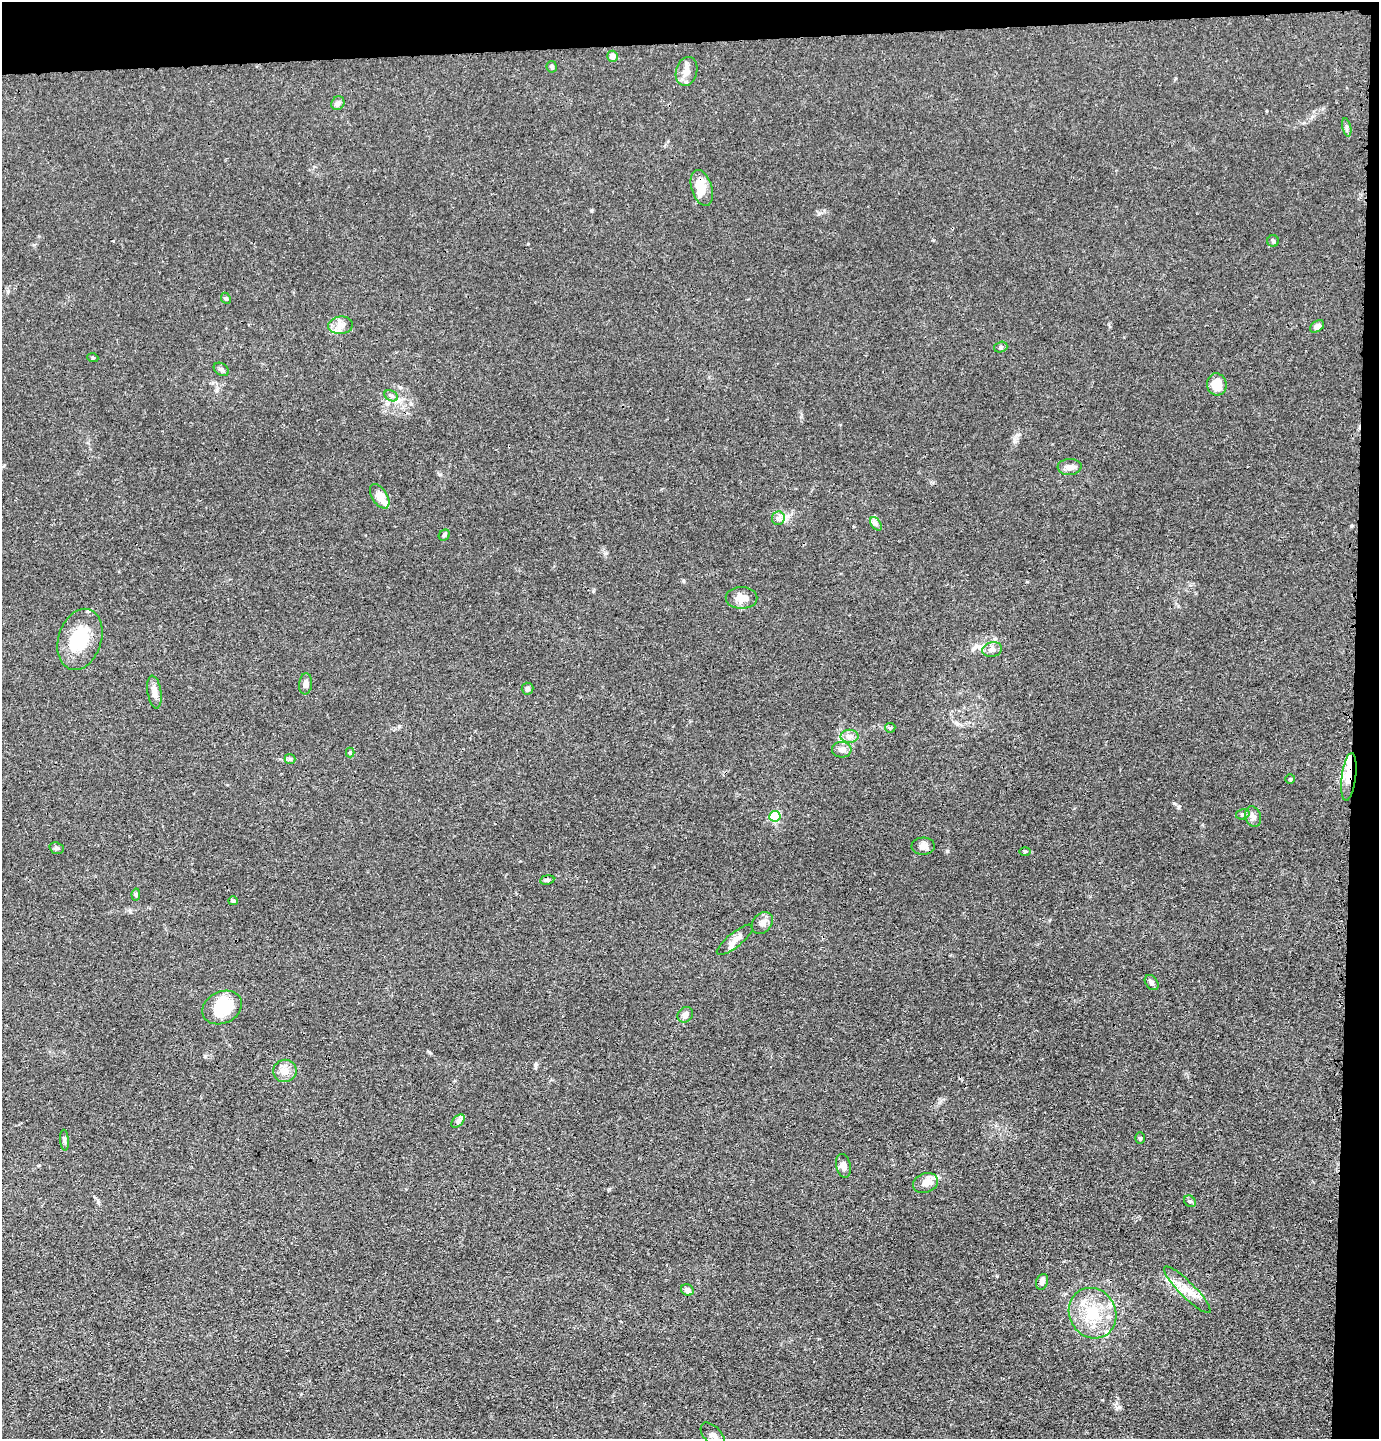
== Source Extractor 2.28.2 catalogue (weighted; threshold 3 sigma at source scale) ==
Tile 3 of 3 x 3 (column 3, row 1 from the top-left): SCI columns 2853-4229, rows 2895-4331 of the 4327 x 4353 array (HDU 1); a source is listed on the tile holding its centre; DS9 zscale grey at full resolution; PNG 1381 x 1441 px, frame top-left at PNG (2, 2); each listed source drawn as its Kron ellipse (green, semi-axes under 4 px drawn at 4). Shown black and unused: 5% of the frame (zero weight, under 3 of 4 exposures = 3% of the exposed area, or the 3 px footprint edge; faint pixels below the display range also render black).
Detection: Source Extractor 2.28.2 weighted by HDU 2 'WHT'; one run over the whole footprint, this tile lists its part. Background 0.0138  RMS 0.0026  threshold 0.0117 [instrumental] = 3 sigma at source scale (4.5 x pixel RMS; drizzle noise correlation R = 1.50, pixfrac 1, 0.05/0.05 arcsec/px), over >= 5 px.
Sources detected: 71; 2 inside a brighter object's white glare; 1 cosmic-ray / hot-pixel residue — neither listed nor drawn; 9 inside a brighter listed object's ellipse — not listed separately; the other 59 listed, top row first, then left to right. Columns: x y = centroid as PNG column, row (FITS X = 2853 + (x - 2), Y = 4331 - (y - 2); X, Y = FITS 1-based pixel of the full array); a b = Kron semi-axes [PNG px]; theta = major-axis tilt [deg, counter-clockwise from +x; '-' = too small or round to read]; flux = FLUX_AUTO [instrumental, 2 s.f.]
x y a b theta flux
613 56 5 5 - 1.8
552 67 6 5 - 0.63
687 71 15 10 74 2.4
338 103 7 6 - 0.87
1347 127 9 4 -77 0.52
702 188 18 10 -73 4.6
1273 241 6 5 - 0.44
226 298 6 4 -66 0.39
341 325 12 8 6 1.9
1317 326 8 5 35 1.2
1001 347 7 5 19 0.51
93 358 5 3 - 0.25
221 369 8 6 -34 0.66
1217 384 11 10 - 4.7
391 396 7 5 -30 0.6
1070 467 12 8 3 1.5
380 496 14 7 -57 3.8
778 518 7 6 - 0.9
876 524 7 5 -55 0.71
444 535 6 5 - 0.41
741 598 16 11 0 2.5
80 639 31 21 72 11
992 649 10 7 13 1.2
306 684 10 6 82 1.2
527 689 6 6 - 0.52
154 692 16 7 -81 1.9
890 728 5 5 - 0.38
850 736 9 6 1 1.1
842 750 10 8 -3 1.3
350 753 5 4 - 0.31
290 759 5 5 - 0.46
1349 777 24 7 83 4.5
1290 779 5 5 - 0.33
1243 814 7 5 15 0.5
775 816 5 5 - 21
1253 817 10 8 -71 1.2
923 846 11 8 2 1.6
57 848 7 5 -19 0.49
1025 851 6 4 0 0.33
547 880 7 4 9 0.52
136 894 6 4 80 0.35
233 901 5 4 - 0.35
762 923 12 9 46 1.4
735 940 22 7 39 1.8
1152 982 8 6 -53 0.65
222 1007 20 15 27 10
685 1015 8 7 - 1.4
285 1071 12 11 - 2.2
458 1121 8 5 45 0.7
1140 1138 6 5 - 0.37
64 1140 10 4 -85 0.55
843 1166 12 7 -77 1.4
925 1183 13 9 22 2.1
1190 1201 6 5 - 0.47
1042 1282 8 6 71 1
687 1290 6 5 - 1.1
1187 1290 32 7 -45 3.7
1092 1313 26 23 -60 10
713 1435 15 8 -46 1.7
Overlapping masked pixels (flux is a lower limit): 4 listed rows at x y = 702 188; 380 496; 1349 777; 923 846
Isophote crosses this tile's border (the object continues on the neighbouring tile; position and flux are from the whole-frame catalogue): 1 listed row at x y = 713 1435
Unlisted compact peaks at least as high as the median listed source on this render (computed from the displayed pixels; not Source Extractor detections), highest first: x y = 1119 1407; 1179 806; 609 1189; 591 211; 997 1276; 429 1052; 528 244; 205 1056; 1014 441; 683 581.